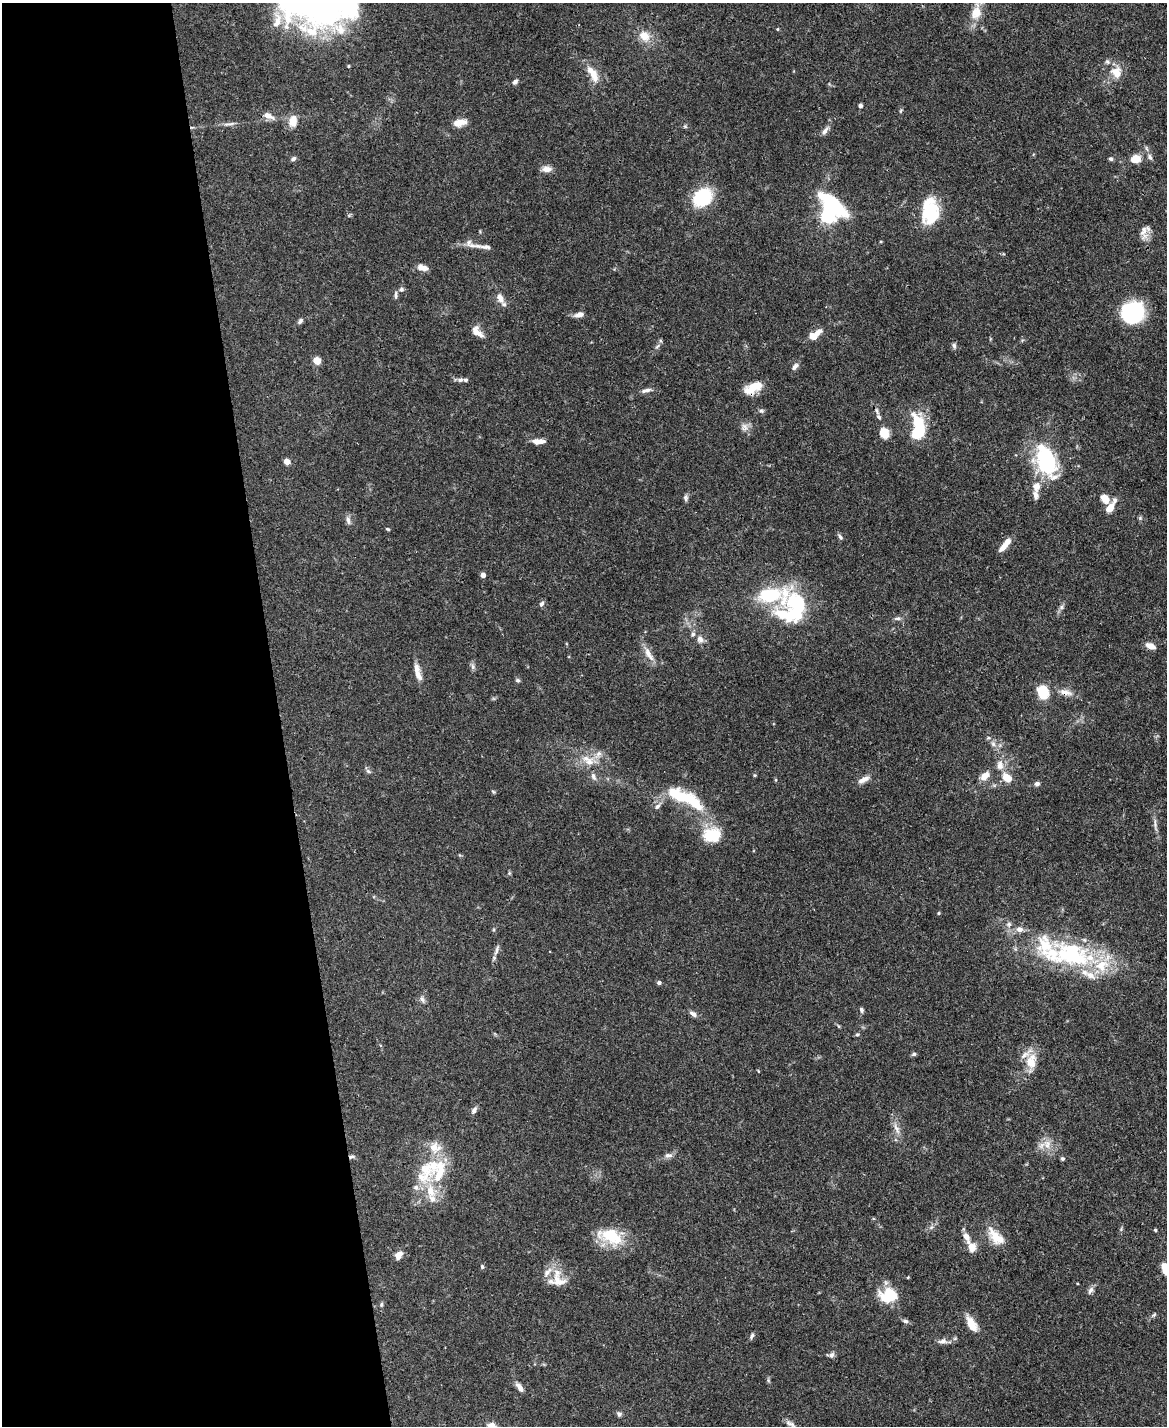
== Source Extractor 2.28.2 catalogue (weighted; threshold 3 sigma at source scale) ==
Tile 5 of 4 x 3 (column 1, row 2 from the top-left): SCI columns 3-1167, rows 1666-3089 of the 4666 x 4644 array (HDU 1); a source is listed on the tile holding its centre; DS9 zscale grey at full resolution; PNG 1169 x 1428 px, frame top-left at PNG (2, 3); no overlay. Shown black and unused: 24% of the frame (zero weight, under 3 of 4 exposures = <1% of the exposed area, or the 3 px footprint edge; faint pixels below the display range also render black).
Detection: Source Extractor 2.28.2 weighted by HDU 2 'WHT'; one run over the whole footprint, this tile lists its part. Background 0.0889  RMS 0.0036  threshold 0.0163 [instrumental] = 3 sigma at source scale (4.5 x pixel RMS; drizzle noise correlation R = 1.50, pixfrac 1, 0.05/0.05 arcsec/px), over >= 5 px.
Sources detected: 171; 7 inside a brighter object's white glare — not listed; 28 inside a brighter listed object's ellipse — not listed separately; the other 136 listed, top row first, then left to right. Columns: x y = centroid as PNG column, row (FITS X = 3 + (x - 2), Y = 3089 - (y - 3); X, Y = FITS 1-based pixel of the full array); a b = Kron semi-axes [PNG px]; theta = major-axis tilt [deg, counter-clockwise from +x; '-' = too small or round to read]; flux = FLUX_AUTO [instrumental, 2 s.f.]
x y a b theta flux
317 6 51 42 21 110
976 12 21 14 73 5.8
777 29 5 3 - 0.33
644 36 16 12 -46 4.8
348 66 4 3 - 0.32
1116 72 18 16 -82 5.7
593 74 25 10 -60 5.3
515 82 7 5 42 1
861 106 5 4 - 0.9
900 111 6 4 70 0.45
268 116 13 7 -24 2.8
293 121 17 11 84 3.8
460 122 15 8 13 3.8
229 124 19 4 10 1.4
685 126 5 5 - 0.51
825 131 14 5 54 1.6
1150 157 9 5 -61 1
293 159 7 5 32 0.91
1111 159 6 5 - 0.69
1135 159 10 8 15 4.8
547 169 12 7 -3 2.3
702 198 13 11 41 28
930 212 22 15 82 20
828 216 6 6 - 110
1144 231 23 10 -82 3.2
470 244 16 9 -43 2.3
486 247 16 6 -2 1.8
422 268 11 6 -14 2.7
401 289 7 6 - 1.1
396 295 12 4 -87 0.87
500 298 13 8 -63 2.8
1133 312 21 18 35 34
579 315 11 6 15 2.2
300 321 8 5 59 0.86
477 332 17 9 -46 3.3
815 335 16 8 37 4.7
657 346 8 3 45 0.65
954 346 7 5 -77 0.91
317 361 7 7 - 3.3
795 366 10 6 48 1.4
460 380 9 6 8 1.1
753 388 23 10 24 6.5
646 390 13 5 13 1.6
761 411 7 5 -21 0.75
877 411 12 5 -70 1.1
918 422 22 11 -60 11
744 427 11 9 67 2
884 433 10 8 -57 5.7
918 433 10 8 31 17
536 442 11 7 -3 2.3
287 461 7 6 - 1.9
1047 461 41 25 -67 28
1036 495 11 6 -84 1.9
686 498 9 6 87 0.91
1105 499 11 8 -48 3.5
1110 507 17 7 57 4.5
1140 518 6 4 47 0.5
348 520 12 5 -81 1.3
388 529 5 3 - 0.43
840 537 8 5 -50 0.85
1004 546 13 6 49 3.1
483 575 5 4 - 2.1
770 595 32 18 9 19
541 604 8 5 58 0.93
799 606 33 14 82 20
1061 607 7 4 89 0.79
897 618 9 5 9 0.99
700 639 10 8 -59 1.8
1151 646 9 6 -22 3.4
648 654 21 7 -60 3.6
473 667 8 6 -89 1
417 674 18 8 -62 3
518 680 6 5 - 0.65
1043 692 10 7 -72 14
1066 692 20 8 -13 3.2
993 744 7 6 - 1.2
599 754 8 8 - 1.8
589 762 12 11 - 3.7
1000 765 13 9 88 3.2
368 771 8 5 -31 0.85
754 775 5 4 - 0.42
593 776 10 6 -67 1.4
985 776 14 8 41 2.9
1007 778 12 8 -39 4.9
863 779 16 7 23 2.4
1037 784 7 5 26 1.1
493 791 6 4 -4 0.46
681 796 51 16 -25 19
658 806 12 5 49 1.3
1155 824 16 4 90 1.4
710 836 18 17 - 11
509 873 5 4 - 0.42
939 913 5 3 - 0.36
1009 924 7 6 - 0.95
1019 929 10 8 -9 2.1
496 950 16 5 70 1.6
1072 957 57 26 -1 37
659 983 4 4 - 1.1
422 999 10 5 -73 1
861 1010 7 5 -70 0.76
693 1014 10 6 -32 1.5
839 1026 5 4 - 0.37
857 1034 6 5 - 0.61
914 1054 6 4 16 0.72
1031 1062 20 14 80 7
758 1071 4 3 - 0.25
474 1110 10 5 61 1.2
897 1129 17 6 -67 2.5
1047 1144 14 11 -79 3.8
668 1155 12 7 10 1.5
352 1157 8 4 21 0.78
1063 1159 5 5 - 0.6
425 1170 36 21 -75 16
931 1227 7 4 45 0.84
1155 1230 4 3 - 0.51
611 1236 34 18 -19 14
966 1237 14 7 -65 2.9
996 1237 27 13 -47 6.9
972 1247 10 8 -85 3.5
398 1255 10 7 59 2.7
482 1267 6 5 - 0.58
1165 1269 14 8 -71 4.4
558 1281 26 13 -4 5.6
1090 1290 11 6 58 1.3
893 1295 26 14 -33 8.8
381 1305 7 5 88 0.61
1154 1314 7 5 53 0.64
905 1321 7 5 -17 0.83
971 1324 17 8 -60 5.9
752 1335 8 4 69 0.8
943 1341 11 7 5 1.7
831 1355 9 6 2 1.1
768 1380 6 4 -72 0.55
520 1387 12 5 -55 2.1
619 1414 6 6 - 0.92
791 1424 16 6 -30 1.6
Overlapping masked pixels (flux is a lower limit): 3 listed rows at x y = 753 388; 1066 692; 352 1157
Isophote crosses this tile's border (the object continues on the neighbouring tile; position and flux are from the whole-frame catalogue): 3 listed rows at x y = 317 6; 1165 1269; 791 1424